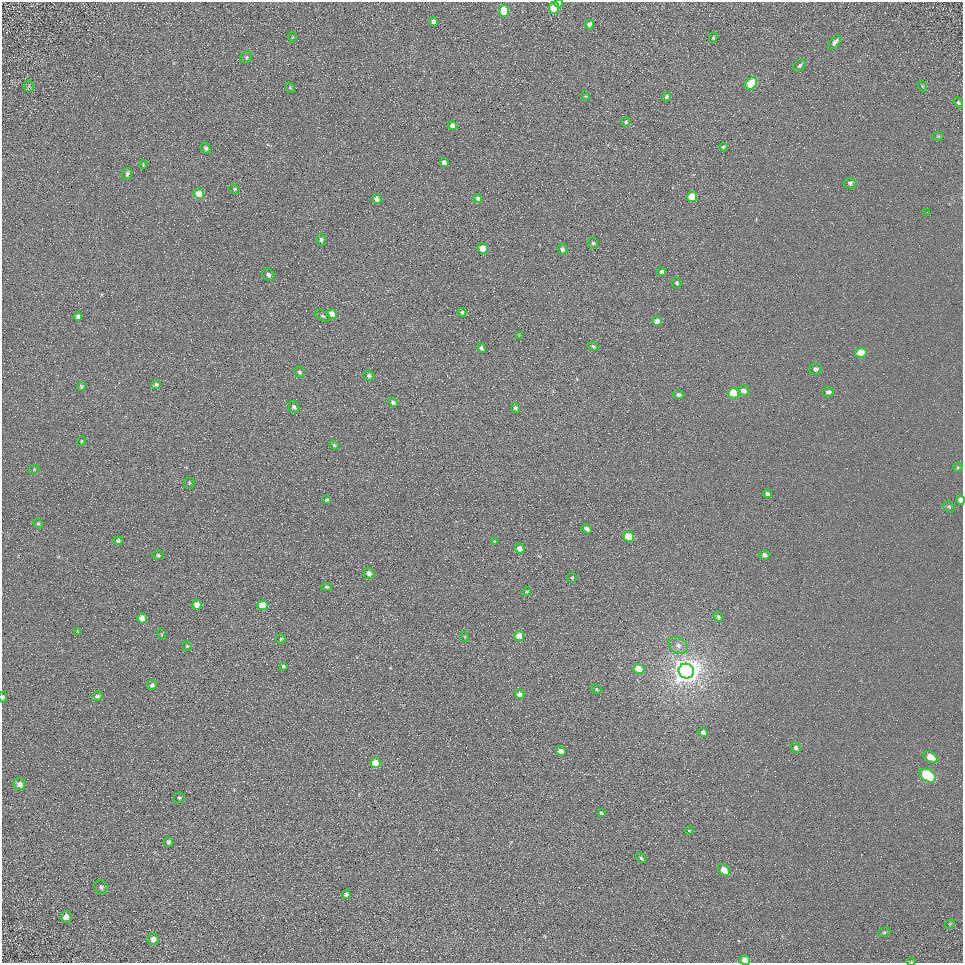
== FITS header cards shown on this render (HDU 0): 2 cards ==
NAXIS1  =                  961
NAXIS2  =                  961

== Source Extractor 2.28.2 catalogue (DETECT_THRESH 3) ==
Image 961 x 961 px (HDU 0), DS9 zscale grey, 1 PNG px = 1 image px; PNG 965 x 965 px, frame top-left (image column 1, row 961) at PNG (2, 2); each listed source drawn as its Kron ellipse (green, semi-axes under 4 px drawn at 4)
Background 5.03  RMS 7.8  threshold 23.3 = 3 sigma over >= 5 px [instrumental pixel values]
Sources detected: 121; all 121 listed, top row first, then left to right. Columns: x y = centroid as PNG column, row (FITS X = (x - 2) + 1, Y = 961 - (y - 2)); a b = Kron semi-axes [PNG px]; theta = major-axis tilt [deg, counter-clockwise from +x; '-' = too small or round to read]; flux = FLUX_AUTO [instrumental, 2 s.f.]
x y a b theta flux
559 3 4 3 - 2500
554 8 6 5 - 16000
504 11 6 5 - 20000
433 22 4 4 - 2000
589 25 5 4 - 2100
293 37 5 3 - 490
713 38 5 4 - 690
835 42 8 4 51 2200
246 57 6 5 - 900
800 65 7 5 47 1100
751 83 7 5 54 16000
29 86 6 5 - 810
922 86 5 3 - 510
290 88 5 4 - 600
585 96 5 3 - 500
666 97 5 4 - 1200
958 103 6 4 -47 780
626 122 5 4 - 760
452 126 5 4 - 4800
938 136 6 3 19 550
723 147 4 4 - 940
206 148 6 4 -65 1400
444 162 4 4 - 2600
143 165 4 3 - 510
127 174 6 5 - 1300
850 183 6 5 - 1400
235 189 6 4 -29 790
199 194 5 5 - 12000
692 197 5 5 - 17000
377 199 5 4 - 4300
478 199 5 4 - 2800
927 212 2 2 - 240
321 240 6 4 -83 1100
593 243 6 5 - 960
483 248 5 4 - 11000
562 249 5 5 - 2100
662 272 4 4 - 1200
268 275 6 5 - 1900
677 283 6 4 -66 910
462 312 4 4 - 900
332 314 5 4 - 7300
323 316 8 4 -26 1000
78 317 4 4 - 2200
657 321 5 4 - 3600
520 335 4 3 - 350
593 346 5 4 - 970
481 348 5 3 - 1500
861 353 6 5 - 10000
816 369 6 5 - 1600
299 372 5 5 - 1000
369 375 5 5 - 1300
156 385 5 4 - 1200
82 386 4 4 - 800
744 391 5 5 - 3300
828 392 6 5 - 2100
734 393 5 5 - 21000
679 395 5 4 - 1400
393 402 5 4 - 1600
294 407 6 5 - 1600
516 408 5 4 - 1100
81 441 5 3 - 400
334 445 5 3 - 610
958 467 5 4 - 510
34 469 6 3 21 530
189 483 5 5 - 750
768 494 4 3 - 1600
327 500 3 3 - 900
961 500 5 4 - 4700
949 507 6 5 - 860
38 523 5 4 - 720
587 529 5 4 - 2100
629 537 5 5 - 18000
118 541 4 4 - 1600
494 541 4 3 - 480
519 548 5 5 - 3000
158 555 5 5 - 920
764 555 5 4 - 1600
369 573 6 5 - 2700
572 577 5 4 - 610
327 587 5 3 - 870
526 592 5 3 - 500
197 605 5 5 - 5400
263 605 5 5 - 15000
718 617 5 4 - 1300
142 618 5 5 - 7700
78 631 4 3 - 500
161 634 5 3 - 510
519 636 5 5 - 5500
465 637 5 3 - 450
281 639 4 4 - 710
678 645 10 7 -33 2800
187 646 5 4 - 620
283 666 3 3 - 810
639 669 5 5 - 11000
686 671 8 7 - 820000
152 685 5 4 - 1400
596 689 5 4 - 550
520 694 5 4 - 3600
97 696 5 5 - 1400
3 697 5 3 - 950
703 733 5 4 - 3700
796 748 6 4 -55 1300
561 751 5 4 - 4600
930 757 8 5 -30 7300
375 763 5 5 - 13000
928 775 9 6 -31 60000
20 784 6 6 - 3600
179 798 6 5 - 960
601 813 4 3 - 870
689 830 5 3 - 400
168 842 4 4 - 2200
641 858 6 3 -52 880
724 870 7 5 -42 7000
101 887 7 6 - 1400
346 894 4 4 - 2300
66 917 6 5 - 3200
950 924 5 4 - 570
884 932 6 4 19 820
153 939 6 6 - 3800
745 960 5 4 - 10000
911 961 5 3 - 450
At the frame edge (FLAGS 8, measured only in part): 5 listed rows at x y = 559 3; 961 500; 3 697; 745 960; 911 961